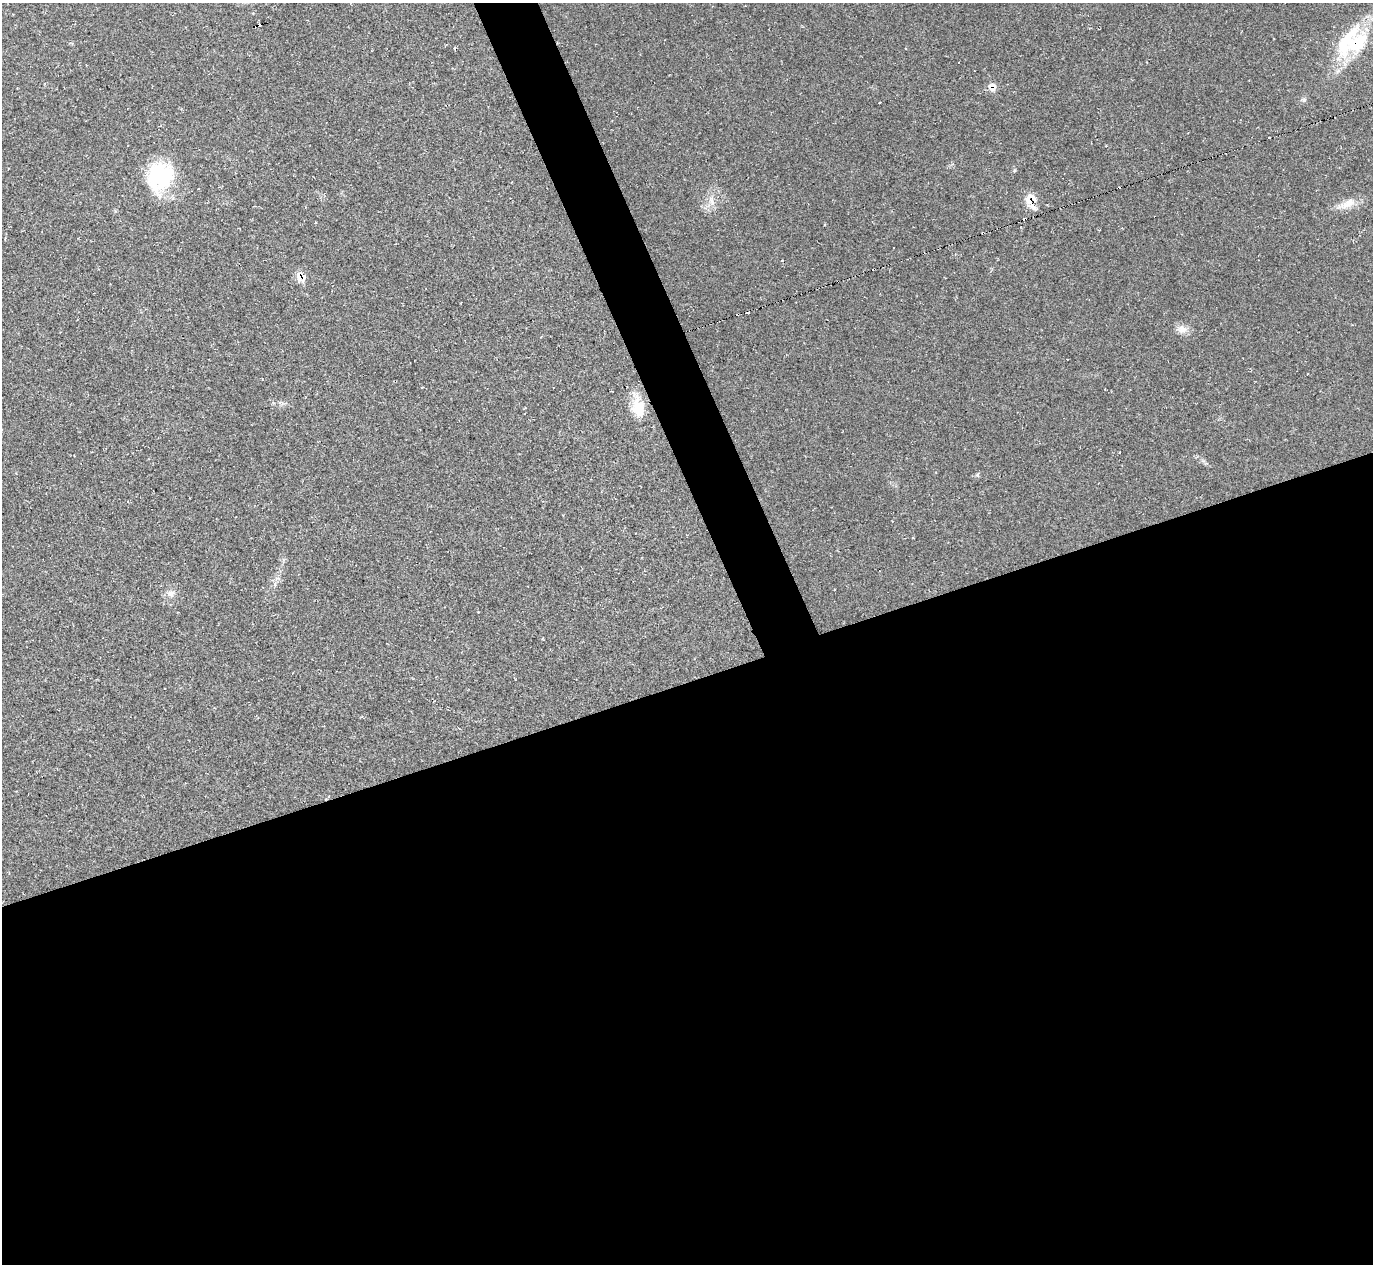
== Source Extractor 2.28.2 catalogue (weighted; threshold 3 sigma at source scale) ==
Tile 15 of 4 x 4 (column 3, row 4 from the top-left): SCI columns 2750-4120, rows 281-1542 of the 5492 x 5478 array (HDU 1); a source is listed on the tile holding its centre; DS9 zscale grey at full resolution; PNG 1375 x 1266 px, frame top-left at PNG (2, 3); no overlay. Shown black and unused: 49% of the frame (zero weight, under 2 of 3 exposures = <1% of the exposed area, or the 3 px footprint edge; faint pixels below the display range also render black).
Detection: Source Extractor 2.28.2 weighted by HDU 2 'WHT'; one run over the whole footprint, this tile lists its part. Background 0.0477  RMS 0.0067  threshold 0.0303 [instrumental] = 3 sigma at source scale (4.5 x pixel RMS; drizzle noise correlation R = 1.50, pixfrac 1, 0.05/0.05 arcsec/px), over >= 5 px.
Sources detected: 25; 8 cosmic-ray / hot-pixel residue — not listed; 1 inside a brighter listed object's ellipse — not listed separately; the other 16 listed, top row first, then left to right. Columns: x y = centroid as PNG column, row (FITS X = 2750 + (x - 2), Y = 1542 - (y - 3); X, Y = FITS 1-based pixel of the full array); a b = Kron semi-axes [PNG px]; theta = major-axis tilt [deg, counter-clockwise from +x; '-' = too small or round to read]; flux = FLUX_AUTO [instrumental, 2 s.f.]
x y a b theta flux
1356 43 40 23 43 41
454 48 4 3 - 0.81
992 86 10 9 - 5.3
1304 100 7 5 45 1.4
880 102 3 3 - 3.2
1269 138 3 3 - 5.3
160 176 35 28 69 51
712 201 13 6 -79 3.9
1030 201 21 11 -68 10
1348 203 24 11 27 8.8
782 260 3 2 - 0.45
300 277 10 9 - 8.1
1182 329 15 10 -9 5.2
638 407 31 16 -80 16
977 475 7 5 73 1.1
170 594 11 9 14 4
Overlapping masked pixels (flux is a lower limit): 4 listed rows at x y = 1356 43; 992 86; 1030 201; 300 277
Unlisted compact peaks at least as high as the median listed source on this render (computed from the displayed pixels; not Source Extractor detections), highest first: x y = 1015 170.